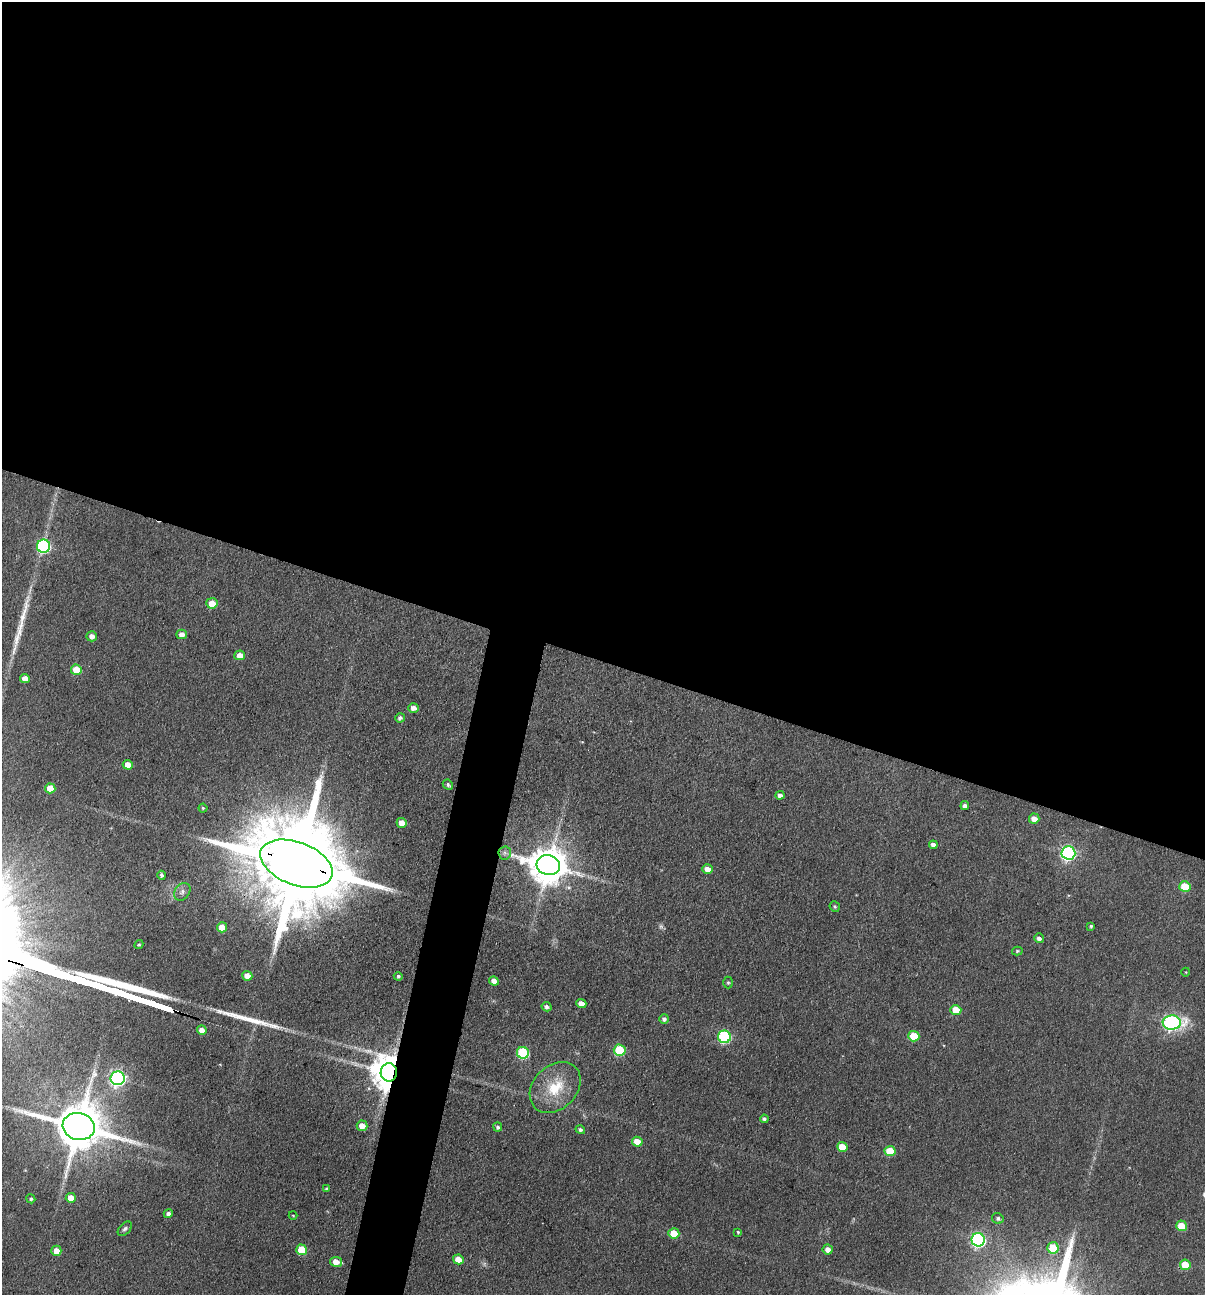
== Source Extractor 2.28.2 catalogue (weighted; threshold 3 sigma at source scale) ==
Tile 3 of 4 x 4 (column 3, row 1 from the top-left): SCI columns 2535-3737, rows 3880-5172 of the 5193 x 5174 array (HDU 1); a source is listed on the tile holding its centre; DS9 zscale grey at full resolution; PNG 1207 x 1297 px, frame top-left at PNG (2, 2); each listed source drawn as its Kron ellipse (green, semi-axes under 4 px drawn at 4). Shown black and unused: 54% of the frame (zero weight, under 3 of 4 exposures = <1% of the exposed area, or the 3 px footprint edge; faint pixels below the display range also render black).
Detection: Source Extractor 2.28.2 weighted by HDU 2 'WHT'; one run over the whole footprint, this tile lists its part. Background 0.174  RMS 0.0098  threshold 0.0439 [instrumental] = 3 sigma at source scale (4.5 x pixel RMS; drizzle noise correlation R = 1.50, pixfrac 1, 0.05/0.05 arcsec/px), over >= 5 px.
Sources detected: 80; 2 too faint to see at this stretch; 2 long thin detections or spike segments (spike, bleed or trail) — neither listed nor drawn; the other 76 listed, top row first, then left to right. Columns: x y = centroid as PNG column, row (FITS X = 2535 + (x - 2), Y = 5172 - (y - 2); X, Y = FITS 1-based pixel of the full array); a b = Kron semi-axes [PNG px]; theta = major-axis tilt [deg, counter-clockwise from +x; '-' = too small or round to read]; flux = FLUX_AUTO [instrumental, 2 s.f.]
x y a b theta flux
43 546 6 6 - 160
212 603 5 5 - 16
182 634 5 5 - 7.4
92 636 5 5 - 6.3
240 655 5 5 - 10
76 670 5 5 - 24
25 678 5 4 - 9.4
413 708 5 4 - 5.3
400 718 5 4 - 3
128 765 5 4 - 12
448 785 5 4 - 2.3
50 788 5 5 - 18
780 795 4 4 - 3.9
965 806 4 4 - 3.6
203 808 4 4 - 1.3
1034 819 5 5 - 8.2
402 823 5 5 - 14
933 845 4 4 - 4
505 853 6 6 - 2.9
1068 853 7 6 - 240
296 864 38 21 -20 28000
548 865 12 10 -13 2900
707 869 5 5 - 7.6
162 875 4 3 - 2.2
1185 886 5 5 - 29
182 892 9 7 54 4.2
835 907 5 5 - 1.7
1091 926 3 3 - 1.6
222 927 5 5 - 16
1039 938 5 4 - 3.4
139 945 5 4 - 1.2
1017 951 5 4 - 1.4
1186 972 4 3 - 0.73
247 976 5 5 - 11
398 976 4 4 - 1.9
494 981 5 4 - 6.1
728 982 6 4 -89 1.7
581 1003 5 4 - 7.8
546 1007 5 4 - 2.8
956 1010 5 5 - 18
664 1019 5 5 - 3.3
1172 1023 9 7 2 260
202 1030 5 4 - 7
914 1036 5 5 - 31
724 1037 6 6 - 120
620 1050 6 5 - 57
523 1053 6 6 - 82
389 1072 9 8 - 2600
118 1078 7 7 - 320
555 1087 29 21 45 37
764 1119 4 4 - 2.6
79 1126 16 13 -14 5400
362 1126 5 5 - 11
498 1127 4 4 - 2.1
580 1130 5 4 - 2.8
637 1142 5 5 - 15
842 1147 5 5 - 18
890 1151 5 5 - 33
326 1189 4 3 - 1.2
71 1198 5 5 - 14
31 1199 5 4 - 2
168 1214 5 4 - 3.6
293 1215 4 3 - 0.83
998 1218 6 5 - 2.6
1181 1226 5 5 - 25
125 1229 9 5 47 2.3
738 1232 4 3 - 1.5
674 1233 5 5 - 24
978 1240 7 6 - 220
1053 1248 5 5 - 40
828 1249 5 5 - 7.1
301 1250 5 5 - 34
56 1251 5 5 - 12
458 1259 5 5 - 14
336 1262 6 5 - 12
1185 1265 5 5 - 24
Overlapping masked pixels (flux is a lower limit): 2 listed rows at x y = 296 864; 389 1072